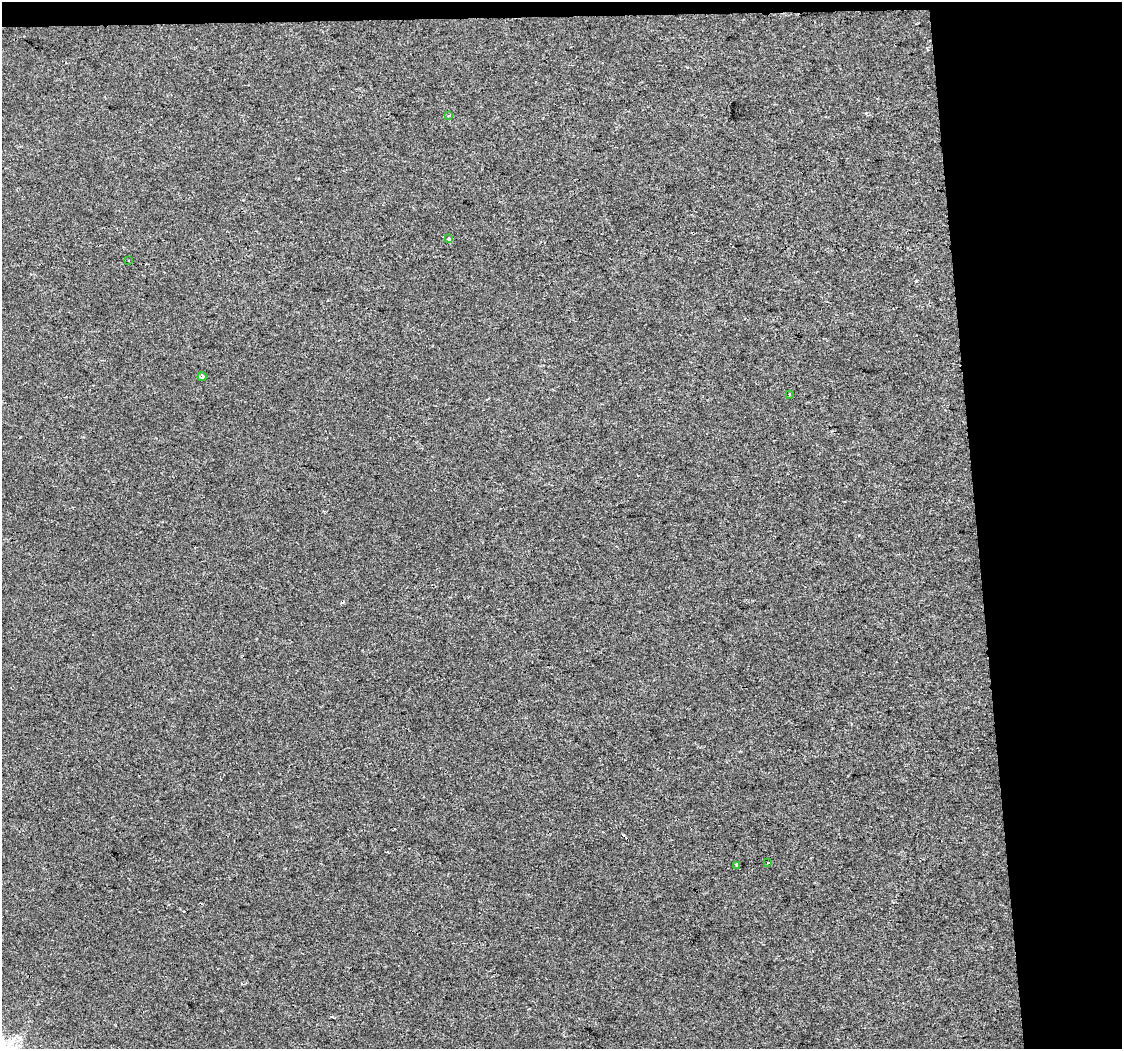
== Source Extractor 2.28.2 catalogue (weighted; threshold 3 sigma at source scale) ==
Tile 2 of 2 x 2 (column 2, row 1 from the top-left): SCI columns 1121-2240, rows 1058-2104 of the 2241 x 2127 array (HDU 1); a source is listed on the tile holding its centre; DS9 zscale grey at full resolution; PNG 1124 x 1051 px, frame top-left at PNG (2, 2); each listed source drawn as its Kron ellipse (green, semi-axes under 4 px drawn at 4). Shown black and unused: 14% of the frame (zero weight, under 2 of 3 exposures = <1% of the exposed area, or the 3 px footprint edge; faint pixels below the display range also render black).
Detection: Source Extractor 2.28.2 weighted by HDU 2 'WHT'; one run over the whole footprint, this tile lists its part. Background -1.78e-04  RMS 0.0045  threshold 0.0201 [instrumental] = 3 sigma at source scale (4.5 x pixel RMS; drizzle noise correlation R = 1.50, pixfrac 1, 0.0396/0.0396 arcsec/px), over >= 5 px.
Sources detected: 7; all 7 listed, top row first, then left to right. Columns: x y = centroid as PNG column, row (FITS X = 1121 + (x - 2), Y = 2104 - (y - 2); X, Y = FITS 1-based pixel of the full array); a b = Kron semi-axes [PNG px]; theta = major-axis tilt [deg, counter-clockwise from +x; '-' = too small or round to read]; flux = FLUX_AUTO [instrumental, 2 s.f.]
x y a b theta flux
449 116 4 3 - 0.7
449 239 4 3 - 1.4
128 261 2 2 - 0.41
202 377 4 4 - 2.7
790 394 4 2 - 0.43
767 863 3 2 - 1.1
737 865 3 3 - 1.3